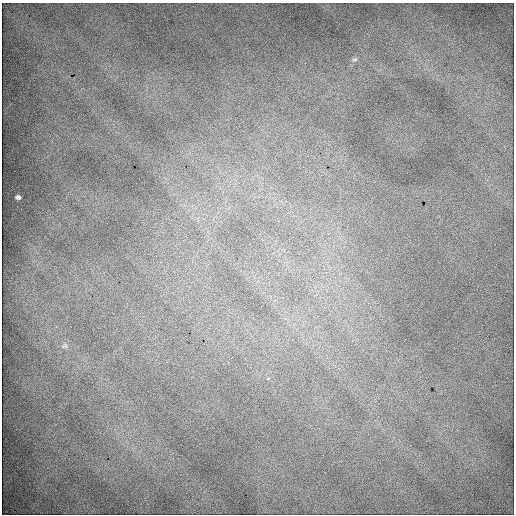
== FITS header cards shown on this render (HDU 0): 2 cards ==
NAXIS1  =                  512 / Axis length
NAXIS2  =                  512 / Axis length

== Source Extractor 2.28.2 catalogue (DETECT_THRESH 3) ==
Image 512 x 512 px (HDU 0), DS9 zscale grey, 1 PNG px = 1 image px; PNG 516 x 516 px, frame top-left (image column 1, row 512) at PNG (2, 3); no overlay
Background 2150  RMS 11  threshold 32.5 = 3 sigma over >= 5 px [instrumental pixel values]
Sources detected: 4; all 4 listed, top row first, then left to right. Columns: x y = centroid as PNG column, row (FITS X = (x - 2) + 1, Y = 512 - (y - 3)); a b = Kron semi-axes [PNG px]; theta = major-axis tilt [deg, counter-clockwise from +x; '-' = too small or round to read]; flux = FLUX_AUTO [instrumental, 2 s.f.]
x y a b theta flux
355 59 8 5 7 1600
18 197 5 4 - 1900
65 346 8 7 - 2100
268 378 4 3 - 1200